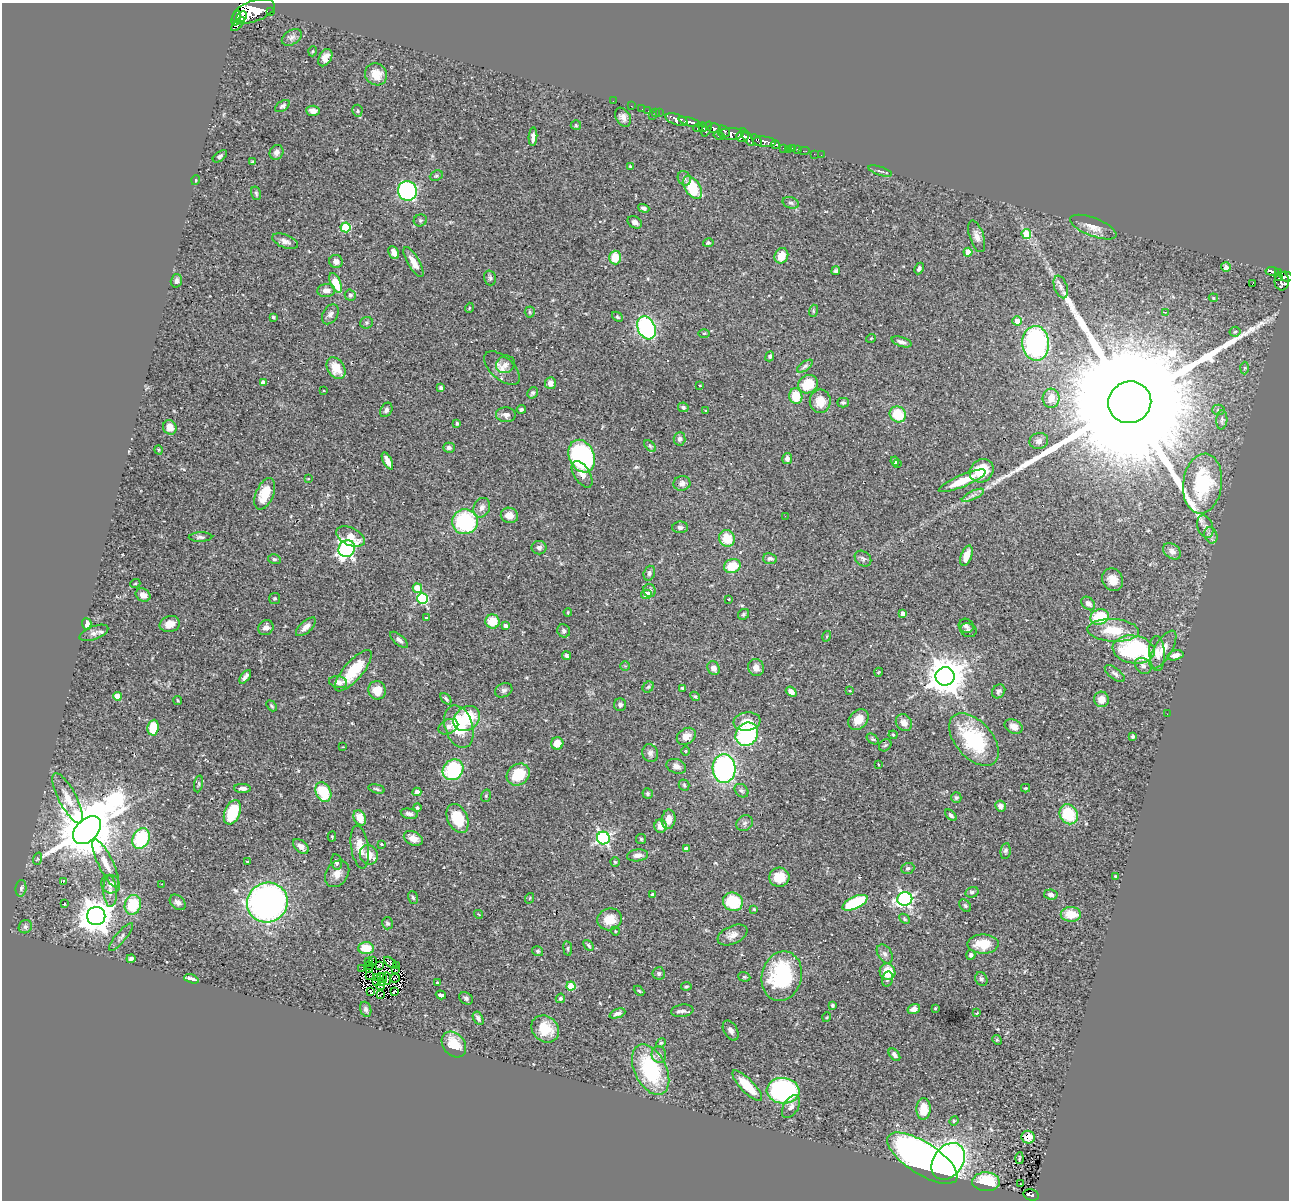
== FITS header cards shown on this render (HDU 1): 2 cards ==
NAXIS1  =                 1287
NAXIS2  =                 1198

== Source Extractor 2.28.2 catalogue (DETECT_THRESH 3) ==
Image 1287 x 1198 px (HDU 1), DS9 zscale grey, 1 PNG px = 1 image px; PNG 1291 x 1202 px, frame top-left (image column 1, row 1198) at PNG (2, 3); each listed source drawn as its Kron ellipse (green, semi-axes under 4 px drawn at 4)
Background 0.388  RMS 0.039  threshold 0.118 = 3 sigma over >= 5 px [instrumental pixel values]
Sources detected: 398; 5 with non-positive FLUX_AUTO (blend fragments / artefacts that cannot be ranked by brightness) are neither listed nor drawn; the other 393 listed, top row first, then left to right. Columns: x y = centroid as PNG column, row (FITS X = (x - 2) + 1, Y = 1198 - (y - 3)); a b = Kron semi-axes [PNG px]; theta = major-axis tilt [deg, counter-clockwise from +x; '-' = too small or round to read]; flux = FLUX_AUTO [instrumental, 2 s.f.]
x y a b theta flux
253 11 22 10 19 1400
270 12 3 3 - 33
242 17 6 4 45 220
236 18 7 3 74 210
238 24 9 3 45 60
292 37 11 7 32 11
313 51 5 3 - 2.3
325 58 9 6 60 19
376 74 11 10 - 40
613 101 2 2 - 2.3
282 106 8 5 31 5.8
631 106 3 2 - 3.8
642 109 2 2 - 3
313 111 7 5 -3 16
357 111 6 5 - 4.4
648 111 3 2 - 2.3
655 113 4 3 - 8.6
659 113 2 2 - 5.5
652 116 3 2 - 24
623 117 10 7 -58 13
677 119 11 5 -19 390
690 122 12 4 -16 310
576 125 5 5 - 3.2
698 127 5 3 - 93
703 127 5 3 - 70
715 128 6 4 -6 170
707 129 8 3 67 130
724 131 6 4 -46 130
731 134 12 6 1 310
719 136 5 3 - 60
742 136 6 5 - 430
533 137 9 4 87 11
747 137 10 4 -59 270
756 140 6 3 -55 200
764 142 11 5 -5 290
775 144 4 4 - 140
783 148 3 2 - 2.5
793 148 4 3 - 18
788 149 4 3 - 4.7
797 149 3 2 - 5
804 151 6 2 0 5.7
276 152 8 6 59 9.6
814 154 2 2 - 2.3
821 155 2 2 - 1.3
220 156 8 4 37 6.1
253 162 4 3 - 3.6
630 166 4 4 - 2.8
880 171 12 3 -19 5.9
436 176 7 5 25 4.2
684 178 7 6 - 7.9
196 180 5 3 - 2.2
693 188 13 7 -57 110
407 191 10 9 - 550
256 193 7 5 -74 4.6
791 203 8 5 -17 7
644 208 6 3 -19 5.5
420 220 7 6 - 5
635 222 7 5 -31 12
346 227 5 5 - 150
1093 227 24 9 -21 29
1026 234 5 5 - 100
977 236 16 7 -72 16
285 241 13 6 -22 13
708 243 5 4 - 4.2
394 252 7 5 -66 14
968 252 4 4 - 39
781 256 8 6 69 32
615 257 7 6 - 50
336 261 7 6 - 12
413 262 17 6 -59 25
1226 267 5 4 - 15
919 268 6 4 64 6.4
836 271 5 4 - 4.7
1272 271 7 4 -7 100
1278 273 3 3 - 51
1279 277 4 2 - 20
1286 277 7 4 -14 140
490 278 7 6 - 5.6
176 281 7 5 75 7.6
1282 281 9 7 86 240
336 283 10 5 -66 64
1252 284 3 2 - 25
1061 287 12 6 -70 12
326 291 9 6 5 15
350 295 5 5 - 6
1213 298 5 4 - 3.2
469 308 5 3 - 1.9
813 311 6 4 74 3.4
530 312 5 5 - 3.9
1165 312 3 2 - 1.8
330 314 11 7 59 11
273 317 4 4 - 3
617 317 6 4 -40 3.3
1017 321 4 4 - 30
367 323 6 5 - 4.8
646 328 12 8 -64 350
1235 332 5 5 - 4.1
704 333 6 4 0 2.5
871 338 5 3 - 1.9
902 342 10 5 -18 10
1036 343 17 13 -88 500
770 356 5 4 - 5
505 364 10 8 27 11
805 366 9 4 35 6.1
336 368 12 8 -56 49
502 368 22 11 -42 25
1245 368 6 4 88 3
263 382 4 4 - 13
551 383 6 5 - 16
808 384 10 9 - 67
700 385 3 2 - 1.7
441 388 4 3 - 6.8
324 391 2 2 - 1.8
533 393 6 4 57 5.3
796 396 8 6 -81 62
1051 398 9 8 - 23
820 401 12 10 83 39
1130 402 22 20 25 210000
843 403 6 5 - 4.9
683 407 5 4 - 5
521 409 4 4 - 5.6
386 410 8 5 60 7.8
1218 410 6 5 - 4.9
705 411 3 2 - 2.1
898 414 8 7 - 77
506 415 10 7 -5 11
1222 420 10 5 85 7.3
457 423 4 3 - 3.5
170 427 7 6 - 23
679 439 6 6 - 8.2
1039 441 9 8 - 11
650 446 7 4 -45 3.9
449 448 6 5 - 6.4
159 450 5 3 - 2.4
582 456 17 12 -67 370
787 459 5 5 - 9.5
387 461 9 4 -63 20
895 461 5 4 - 6.7
898 464 3 2 - 2.2
981 471 12 11 - 84
582 474 15 8 -57 18
308 479 3 3 - 2.4
962 481 25 6 23 68
682 483 8 7 - 11
1203 484 30 19 82 200
265 494 16 8 67 58
973 495 12 4 26 9.9
482 508 10 8 64 15
509 515 9 7 -17 25
785 516 2 2 - 1.6
465 522 12 12 - 230
1205 526 12 7 -71 12
680 527 8 6 1 6.4
1211 535 8 6 -69 10
200 537 12 4 1 7.5
350 537 15 8 -25 23
727 538 8 7 - 59
539 548 7 6 - 8.4
347 549 9 8 - 730
1172 551 10 7 -35 14
966 556 10 5 69 32
274 559 6 5 - 4.5
770 559 7 5 -8 8.1
863 559 9 7 -42 8.2
732 566 8 7 - 54
649 573 7 5 72 6.6
1113 580 11 10 - 28
135 584 5 3 - 2
417 588 5 4 - 72
649 591 7 6 - 9.4
646 594 5 4 - 30
143 595 8 6 -32 14
275 598 5 5 - 3.9
423 599 5 5 - 240
729 599 3 3 - 3.6
1088 603 8 5 -44 12
568 612 4 3 - 2.5
903 613 4 4 - 13
744 614 6 5 - 4.6
1100 617 9 7 16 98
426 618 3 3 - 3.4
492 621 7 7 - 54
87 624 6 5 - 30
170 624 10 8 16 27
506 626 4 3 - 8.7
966 626 7 7 - 7.7
306 627 12 5 43 18
266 628 8 7 - 14
968 630 8 7 - 7.3
1113 630 26 11 -3 76
564 631 7 6 - 7
94 633 15 6 21 12
827 636 5 3 - 2.3
399 640 11 5 -40 9.7
1163 649 21 8 59 34
1134 650 21 14 -8 290
1157 653 17 7 -87 24
1175 655 8 5 14 13
567 656 4 4 - 7.6
625 666 4 4 - 3.1
1143 666 9 7 -42 11
756 667 9 8 - 15
713 668 7 6 - 17
353 671 26 9 49 83
879 672 4 2 - 1.9
1115 674 12 5 -38 8.7
945 676 9 9 - 7000
245 677 8 3 54 8.3
338 682 9 6 -10 15
648 687 6 5 - 4.3
682 688 3 3 - 2.8
377 690 9 8 - 40
504 690 9 6 25 7.9
850 691 4 2 - 1.8
999 691 7 6 - 7.2
791 692 6 4 -40 15
117 696 4 4 - 47
695 696 5 4 - 3.8
446 699 7 3 -48 5
1102 699 8 7 - 25
178 700 5 3 - 2.6
620 705 6 6 - 7.5
272 706 6 4 -49 3.6
1167 714 2 2 - 1.6
467 719 14 11 38 95
858 719 11 9 46 33
747 722 13 9 7 33
904 723 9 7 -51 18
1014 726 9 7 -27 17
448 727 10 7 27 11
459 727 22 14 -73 100
153 728 8 5 82 63
747 734 12 10 53 260
893 735 4 4 - 2.8
686 736 10 7 34 21
1132 736 3 3 - 6.3
873 739 6 4 -39 4.2
974 740 31 18 -48 200
557 743 6 6 - 32
885 745 7 5 43 4.1
343 747 2 2 - 1.7
685 751 5 3 - 2.4
650 753 9 7 -68 10
878 765 3 2 - 3.1
676 766 10 7 -20 13
724 768 14 11 -87 530
453 770 11 9 46 190
518 774 12 10 38 89
199 784 8 3 79 4.2
684 785 5 5 - 4.1
243 788 8 4 -1 9
1026 788 4 4 - 2.5
377 789 8 4 -13 5
741 791 8 6 -42 6.5
323 792 10 7 -66 110
417 792 4 4 - 13
648 794 5 5 - 5.3
486 796 6 5 - 3.5
68 798 28 9 -62 39
956 798 5 5 - 5.3
1000 806 5 5 - 12
417 808 4 4 - 3.9
232 812 13 7 67 100
409 814 9 5 -13 10
1069 814 10 8 -59 100
951 815 7 4 -42 5.6
360 818 8 6 -64 38
458 818 15 10 -65 87
669 819 10 7 82 23
745 823 9 7 38 8.3
661 826 7 6 - 27
87 830 17 11 45 21000
332 837 5 4 - 2.9
141 838 11 8 65 160
413 838 10 6 -26 23
603 838 6 6 - 580
641 839 5 5 - 3.7
381 844 3 3 - 3.7
301 846 9 5 -43 15
360 847 22 8 -81 37
686 849 4 4 - 14
1005 851 8 5 81 5.8
369 855 10 9 - 31
638 855 10 6 7 12
37 859 6 4 71 3.9
247 862 3 2 - 2.5
336 862 8 5 -81 8
615 862 4 4 - 3.3
106 863 26 7 -64 35
908 868 6 5 - 5.6
337 874 14 11 54 23
1115 876 3 2 - 1.8
779 877 10 9 - 49
63 882 3 3 - 31
111 884 10 9 - 18
162 884 2 2 - 1.6
21 888 8 5 82 6.5
110 891 16 6 -87 17
972 892 6 5 - 6.1
1051 894 7 5 -8 8.6
653 895 4 4 - 11
413 898 7 5 -71 5.2
530 898 5 3 - 2.1
905 899 7 6 - 630
178 902 9 6 -43 9.8
267 902 20 19 - 1100
733 902 10 9 - 120
855 903 13 6 25 190
64 904 3 2 - 2.8
133 905 10 8 73 98
965 906 7 5 -49 4.9
754 909 3 3 - 3.1
478 914 5 3 - 2.2
1071 914 10 7 -2 53
96 916 9 9 - 5000
610 919 12 11 - 39
904 919 6 4 -43 4.1
387 923 6 5 - 5.7
25 927 7 6 - 6.3
615 931 4 3 - 2
733 935 16 9 24 22
121 937 17 5 50 8.9
983 944 15 9 1 63
589 945 6 4 -47 4.3
366 948 8 6 2 54
568 948 7 3 -83 3.5
538 951 6 5 - 4.6
885 954 10 6 -57 10
971 955 5 4 - 5.8
131 959 4 4 - 6.3
373 961 3 2 - 2.3
368 962 3 2 - 2.9
390 962 7 3 -39 3.1
379 965 4 2 - 2.5
397 965 3 3 - 4.9
370 966 3 2 - 1.8
362 969 2 2 - 1.6
369 969 3 2 - 1.9
395 969 3 2 - 2.1
887 972 8 7 - 57
659 973 6 6 - 6.3
369 976 3 2 - 0.34
782 976 25 20 75 250
744 977 6 4 -19 3.4
378 978 2 2 - 2.1
382 978 5 2 - 2.8
395 978 5 2 - 1.3
191 979 8 3 -17 11
387 979 6 2 -81 2.1
887 979 8 5 77 6.8
981 979 7 6 - 6.1
376 982 4 2 - 1.3
437 982 3 2 - 2.9
382 983 3 2 - 1.4
381 986 4 2 - 1.9
571 986 4 4 - 77
686 986 5 3 - 3.3
370 991 3 2 - 3.3
394 991 3 2 - 2
639 991 6 3 -44 3
381 994 4 2 - 3.7
441 995 5 4 - 11
466 998 7 6 - 6
560 998 5 4 - 6.1
832 1005 4 3 - 4
935 1008 3 2 - 2.3
366 1009 8 5 -72 7.3
914 1009 6 5 - 12
682 1011 11 6 7 9.2
617 1013 8 4 22 9.4
977 1013 4 2 - 2
827 1017 5 3 - 2.3
478 1018 7 4 -62 8
545 1029 15 12 -41 53
731 1030 11 6 -60 12
997 1040 5 4 - 2.9
661 1043 5 4 - 3
454 1044 14 10 -50 55
659 1054 8 7 - 10
894 1055 7 4 -47 8.4
651 1070 27 16 -64 230
747 1086 20 6 -45 60
783 1091 16 13 -5 500
791 1107 12 7 59 13
924 1109 10 7 88 46
954 1121 5 4 - 3.8
1028 1137 7 6 - 37
922 1158 40 16 -33 1700
1019 1158 6 2 87 3.3
948 1161 20 14 54 1100
986 1182 14 9 -3 100
1021 1184 3 3 - 2.7
1031 1195 8 5 -13 85
At the frame edge (FLAGS 8, measured only in part): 1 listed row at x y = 1286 277
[5 non-positive-flux detections neither listed nor drawn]